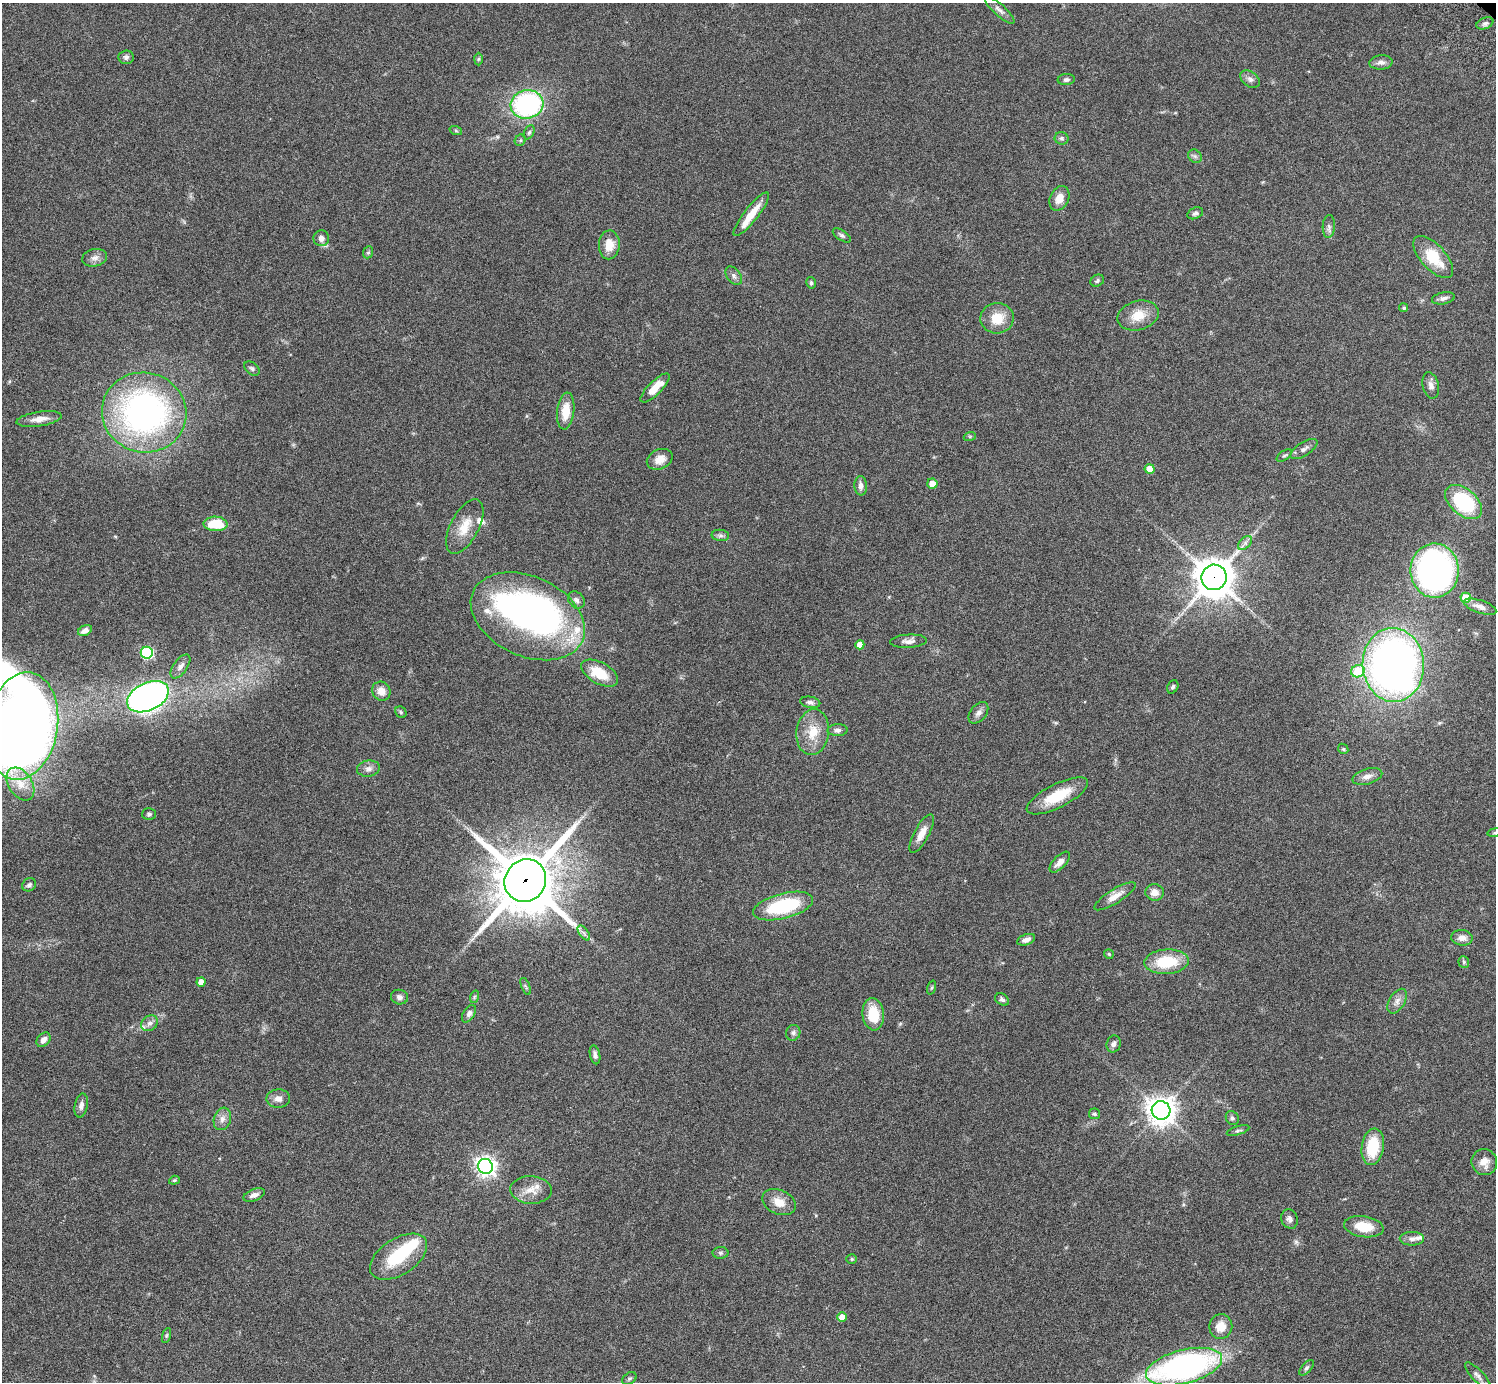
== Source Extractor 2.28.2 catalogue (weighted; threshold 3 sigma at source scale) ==
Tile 7 of 4 x 4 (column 3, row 2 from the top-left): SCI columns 3032-4525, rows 3105-4484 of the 6060 x 6070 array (HDU 1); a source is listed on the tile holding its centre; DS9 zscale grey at full resolution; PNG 1498 x 1384 px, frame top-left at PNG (2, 3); each listed source drawn as its Kron ellipse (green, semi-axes under 4 px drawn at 4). Shown black and unused: <1% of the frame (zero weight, under 3 of 6 exposures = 3% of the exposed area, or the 3 px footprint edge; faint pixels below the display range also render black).
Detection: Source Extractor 2.28.2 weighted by HDU 2 'WHT'; one run over the whole footprint, this tile lists its part. Background 0.0834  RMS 0.0046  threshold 0.0187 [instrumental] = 3 sigma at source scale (4.09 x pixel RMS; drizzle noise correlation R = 1.36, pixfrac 0.8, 0.05/0.05 arcsec/px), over >= 5 px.
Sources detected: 142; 4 inside a brighter object's white glare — neither listed nor drawn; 6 inside a brighter listed object's ellipse — not listed separately; the other 132 listed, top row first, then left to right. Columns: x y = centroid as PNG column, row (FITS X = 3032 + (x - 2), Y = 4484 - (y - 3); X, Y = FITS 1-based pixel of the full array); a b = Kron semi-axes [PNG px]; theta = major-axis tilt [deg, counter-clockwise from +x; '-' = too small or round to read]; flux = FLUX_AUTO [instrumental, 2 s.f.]
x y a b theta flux
999 10 19 5 -42 2.1
1485 23 9 5 22 1.2
126 57 7 7 - 1.2
478 59 6 4 88 0.56
1381 62 12 7 5 2
1250 79 11 7 -36 1.7
1066 80 8 5 7 1.1
527 104 16 14 14 65
456 131 6 4 -19 0.58
529 132 7 5 62 0.89
1062 138 7 6 - 0.94
520 140 6 5 - 0.72
1195 156 7 6 - 0.99
1059 198 13 9 65 4.7
1195 213 8 5 25 1.1
751 214 27 7 52 7.3
1329 226 11 6 87 1.4
842 235 10 5 -34 1
321 238 8 8 - 2.3
609 245 14 10 87 5.6
368 252 6 5 - 0.75
1433 257 26 12 -48 14
95 258 12 8 11 2.4
734 276 10 6 -53 1.6
1097 281 7 5 30 0.87
811 283 6 4 -75 0.73
1443 298 11 6 11 1.7
1404 308 4 4 - 0.85
1138 316 21 14 15 7.7
997 318 17 15 3 9
252 369 9 6 -39 1
1431 385 13 8 -78 2.1
655 388 19 6 45 7
566 411 18 8 83 7.9
144 412 42 40 -16 140
39 419 23 7 8 3.9
970 436 6 4 19 0.53
1304 449 15 6 33 1.9
1284 456 8 4 35 0.79
660 459 13 9 25 4.2
1150 469 5 5 - 5.9
932 484 5 5 - 3.9
861 486 10 6 -88 2.1
1464 502 21 13 -40 34
215 524 12 7 -2 13
465 526 30 14 62 8.5
720 535 9 5 -6 1.2
1245 543 8 5 46 1.3
1435 571 27 24 -89 140
1214 577 13 12 - 990
1466 598 5 5 - 13
576 600 9 7 -46 1.5
1480 607 17 6 -19 2.7
528 616 60 39 -25 140
85 630 7 5 26 2.3
908 641 18 6 3 2.3
860 645 4 4 - 3.9
147 653 6 6 - 48
1393 665 37 31 -87 250
180 666 14 7 54 2
1358 671 7 6 - 14
600 673 20 10 -29 11
1173 687 7 5 60 0.93
381 691 10 9 - 3.7
148 697 22 14 25 190
810 702 10 5 -10 1.3
401 712 6 5 - 0.67
978 713 12 8 50 2
22 726 54 35 80 730
838 730 10 6 2 1.3
813 732 23 16 82 9.2
1343 749 6 4 -46 0.58
368 769 11 8 7 2.1
1367 776 15 7 16 2.7
20 784 18 12 -57 6.2
1057 796 34 12 27 14
149 814 7 6 - 0.89
1495 833 7 4 9 0.65
922 834 21 7 62 4.6
1060 862 13 6 46 3.2
525 880 22 20 52 2800
29 885 7 6 - 1.3
1155 892 9 8 - 3.1
1115 896 24 7 32 4.2
783 906 31 12 14 30
584 933 9 4 -53 1.2
1462 938 11 7 -5 2.8
1026 940 9 5 19 2.1
1109 954 5 4 - 0.51
1166 962 22 12 4 17
1464 962 6 5 - 0.72
201 982 4 4 - 3.2
526 986 9 3 -69 0.65
932 988 7 3 71 0.51
399 997 8 7 - 1.6
474 997 6 4 71 0.62
1002 999 7 5 -33 1
1397 1001 14 7 59 2.5
469 1014 9 5 58 1.5
873 1014 16 10 -83 12
149 1023 9 7 34 1.9
793 1033 8 7 - 1.2
43 1040 8 6 47 2.4
1114 1044 8 7 - 1.6
595 1055 9 5 -78 1.4
278 1099 12 9 2 2.5
81 1105 12 6 79 1.9
1161 1110 9 9 - 470
1095 1114 6 5 - 0.75
1232 1118 7 6 - 0.95
222 1119 11 8 72 2.4
1238 1131 12 4 17 0.89
1373 1147 18 11 81 16
1484 1162 13 12 - 4.1
485 1166 7 7 - 220
174 1180 5 4 - 0.51
531 1190 21 14 -2 5.8
254 1195 11 5 20 2
779 1202 17 12 -24 5.4
1289 1219 10 8 -69 1.6
1364 1227 20 10 -8 9.4
1412 1239 12 7 0 2
721 1253 8 6 -1 0.91
399 1257 32 18 33 21
852 1259 5 4 - 0.55
842 1317 5 5 - 4.5
1221 1326 12 11 - 5.3
166 1335 8 3 71 0.62
1184 1367 39 16 14 140
1307 1368 9 5 48 0.99
1478 1375 17 5 -46 1.9
629 1378 8 5 37 0.8
Overlapping masked pixels (flux is a lower limit): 2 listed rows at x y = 1214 577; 525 880
Isophote crosses this tile's border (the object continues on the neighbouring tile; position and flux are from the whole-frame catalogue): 2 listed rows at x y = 22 726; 1495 833